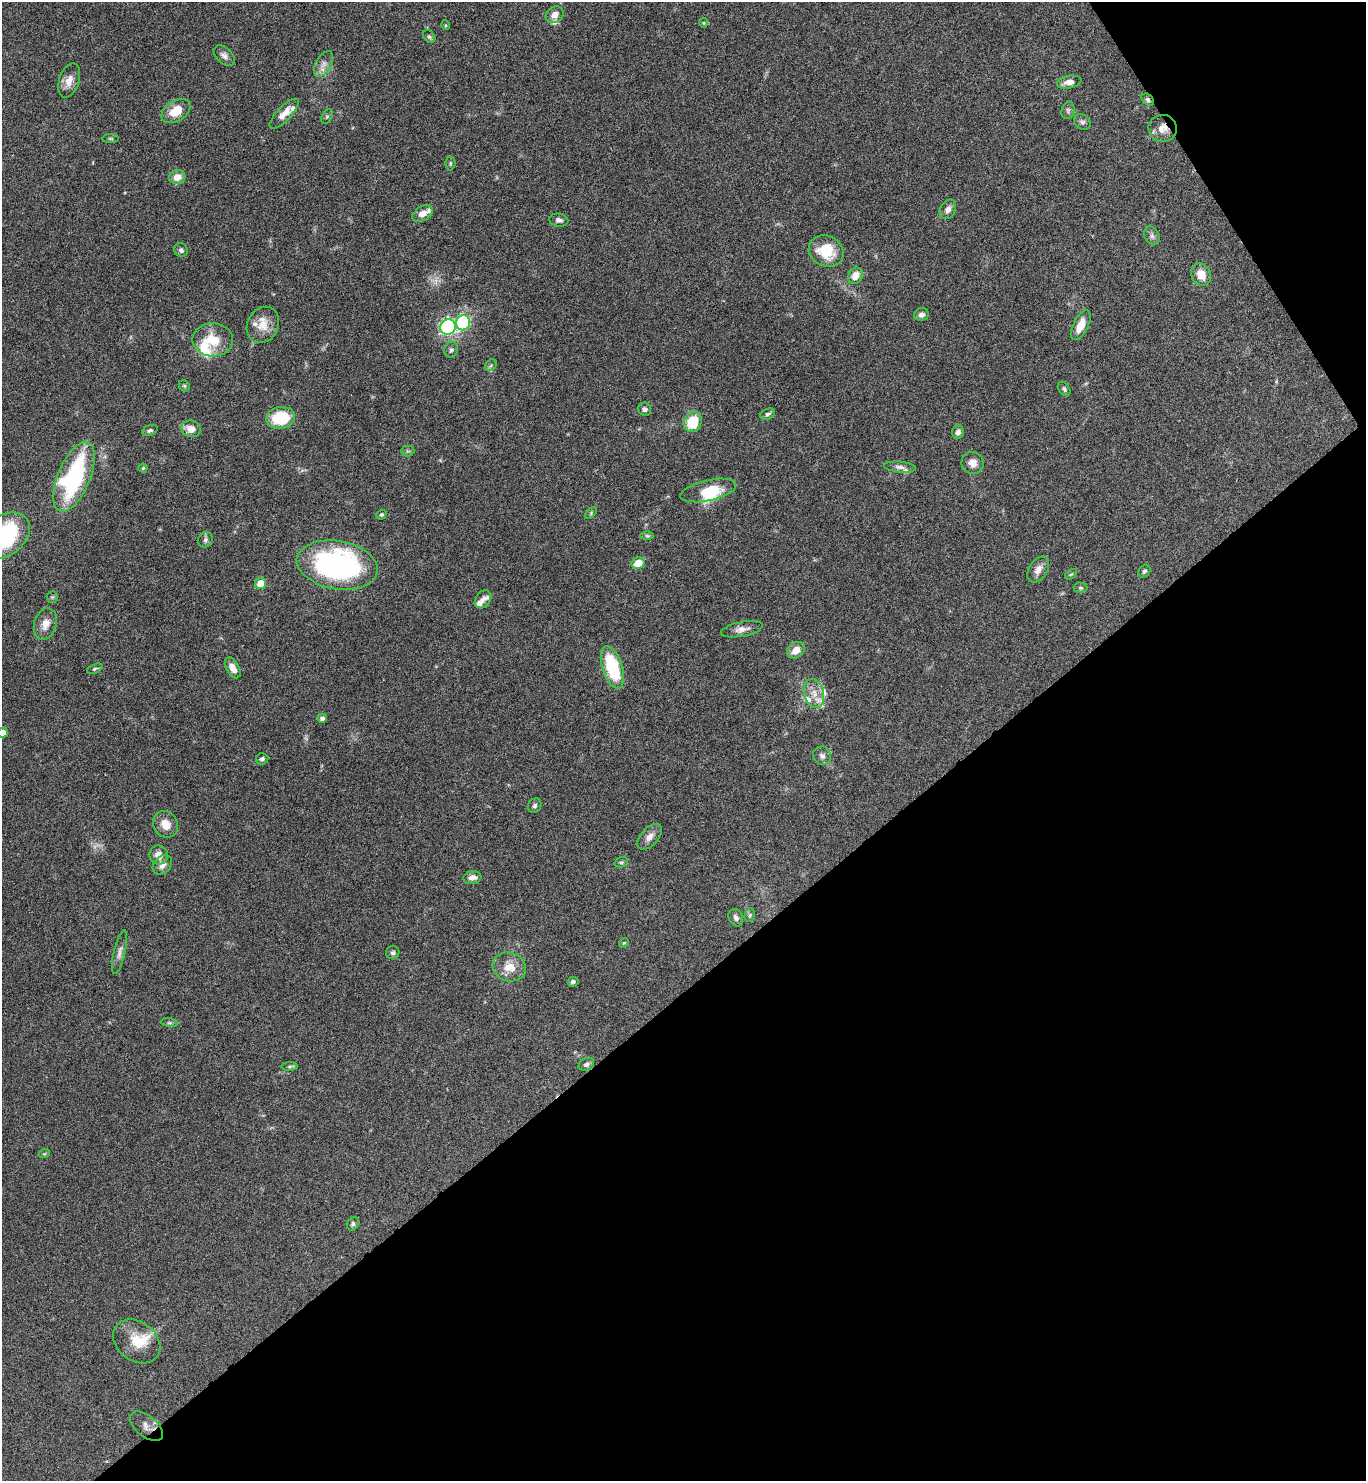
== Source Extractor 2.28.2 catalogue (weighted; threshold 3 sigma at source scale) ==
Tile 12 of 4 x 4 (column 4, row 3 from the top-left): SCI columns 4254-5617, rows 1484-2962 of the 5914 x 5919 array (HDU 1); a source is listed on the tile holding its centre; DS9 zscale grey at full resolution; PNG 1368 x 1483 px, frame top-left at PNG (2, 2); each listed source drawn as its Kron ellipse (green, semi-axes under 4 px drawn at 4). Shown black and unused: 36% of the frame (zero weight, under 3 of 6 exposures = <1% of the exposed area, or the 3 px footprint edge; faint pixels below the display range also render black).
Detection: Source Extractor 2.28.2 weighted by HDU 2 'WHT'; one run over the whole footprint, this tile lists its part. Background 0.0645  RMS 0.0039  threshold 0.0161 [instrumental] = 3 sigma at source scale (4.09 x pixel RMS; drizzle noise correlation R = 1.36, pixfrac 0.8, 0.05/0.05 arcsec/px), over >= 5 px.
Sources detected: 111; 2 too faint to see at this stretch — neither listed nor drawn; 14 inside a brighter listed object's ellipse — not listed separately; the other 95 listed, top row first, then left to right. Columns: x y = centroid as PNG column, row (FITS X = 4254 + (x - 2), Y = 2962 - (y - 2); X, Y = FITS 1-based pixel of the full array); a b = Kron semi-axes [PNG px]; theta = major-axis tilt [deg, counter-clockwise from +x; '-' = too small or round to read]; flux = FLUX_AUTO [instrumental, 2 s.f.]
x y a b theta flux
555 15 9 8 - 2.6
704 23 5 3 - 0.32
445 25 5 3 - 0.34
429 37 7 5 -49 0.68
224 56 12 7 -43 1.6
323 64 14 8 61 2.4
69 81 18 10 72 3.4
1069 82 12 6 11 2.5
1148 100 7 5 -40 0.88
1068 110 9 6 76 0.88
176 111 16 10 32 7.2
284 114 19 7 46 3.9
327 116 8 5 62 0.65
1082 122 9 7 -37 1
1163 128 14 13 - 4.2
111 138 8 4 0 0.55
450 163 7 5 88 0.62
177 177 8 7 - 3.6
948 209 10 7 63 2.1
423 214 11 7 32 3
559 220 9 6 -7 1.3
1152 236 10 7 -66 1.2
181 250 7 6 - 0.97
826 251 18 15 -26 11
1201 275 11 9 -62 4.8
855 276 8 7 - 3.9
921 315 7 6 - 1.4
463 323 7 7 - 32
263 325 19 15 62 5.7
1081 325 16 7 64 5
448 327 8 7 - 82
213 340 20 16 -2 10
451 350 8 6 70 1
491 365 6 5 - 0.67
184 386 6 5 - 0.54
1064 389 8 5 -54 0.72
645 409 7 6 - 1.1
768 414 8 5 24 0.85
280 418 14 11 8 16
693 422 10 8 65 12
191 429 10 8 -16 3.5
150 430 8 5 21 0.82
958 432 7 5 77 1.5
408 451 6 5 - 0.6
973 463 11 11 - 2.9
900 467 16 5 -6 1.6
143 468 4 4 - 0.41
74 477 37 16 67 51
708 490 28 10 12 9.3
591 513 7 4 47 0.5
381 515 5 4 - 0.52
5 536 28 20 38 43
647 536 7 4 -1 0.62
205 540 8 7 - 1.1
638 563 6 6 - 7.1
337 565 41 24 -10 93
1038 569 14 9 56 2.7
1144 571 7 5 48 0.75
1071 574 7 3 36 0.44
261 583 6 5 - 6.4
1080 588 7 5 -2 0.63
52 597 5 5 - 0.55
483 599 10 7 53 1.5
45 624 16 11 74 3.8
742 629 21 7 11 2.5
796 650 9 7 37 3.7
612 667 22 10 -72 23
233 668 11 6 -60 2.9
95 669 8 4 25 0.62
814 694 15 10 -75 4.1
322 718 5 4 - 1.1
3 733 5 5 - 3.7
822 756 9 9 - 1.5
262 759 6 5 - 0.84
535 806 7 6 - 0.88
166 824 14 12 -59 4.3
649 837 15 8 48 2.6
159 855 10 9 - 2.9
621 862 7 5 19 0.63
162 865 11 8 48 2.1
472 878 9 6 9 2
750 915 7 5 78 0.63
736 918 9 7 -65 1.2
624 943 5 4 - 0.42
119 952 22 5 77 1.9
393 953 6 6 - 0.81
509 967 17 14 -17 5.6
573 982 5 5 - 1
169 1023 8 4 -8 0.71
586 1064 8 6 28 1.3
290 1066 8 4 1 0.73
44 1154 6 3 18 0.39
353 1224 7 5 55 0.85
137 1341 26 19 -37 9.4
146 1426 19 10 -39 2.6
Overlapping masked pixels (flux is a lower limit): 3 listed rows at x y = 1148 100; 1163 128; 146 1426
Isophote crosses this tile's border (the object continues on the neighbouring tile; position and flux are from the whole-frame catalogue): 2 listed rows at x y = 5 536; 3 733